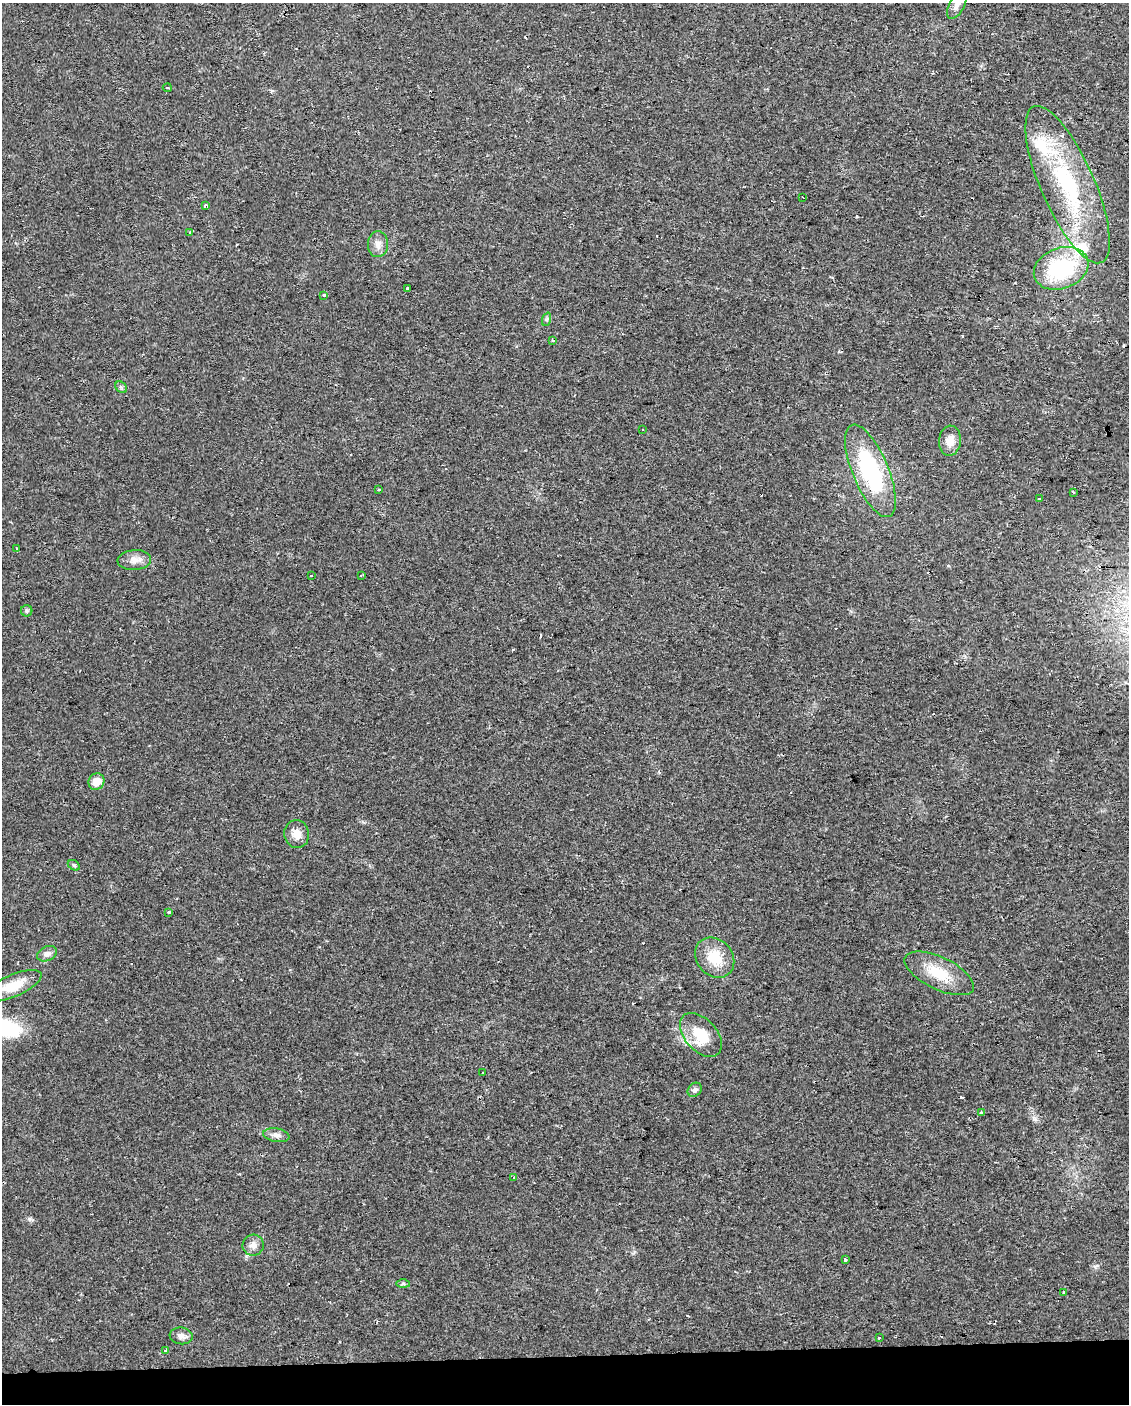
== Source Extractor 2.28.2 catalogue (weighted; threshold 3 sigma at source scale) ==
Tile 10 of 4 x 3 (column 2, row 3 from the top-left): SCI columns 1127-2253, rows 4-1405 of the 4506 x 4253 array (HDU 1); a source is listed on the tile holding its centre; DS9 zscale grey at full resolution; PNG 1131 x 1406 px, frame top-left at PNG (2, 3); each listed source drawn as its Kron ellipse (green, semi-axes under 4 px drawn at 4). Shown black and unused: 3% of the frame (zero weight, under 2 of 3 exposures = <1% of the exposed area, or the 3 px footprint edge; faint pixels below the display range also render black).
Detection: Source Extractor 2.28.2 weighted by HDU 2 'WHT'; one run over the whole footprint, this tile lists its part. Background 0.0242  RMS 0.0032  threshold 0.0142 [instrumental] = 3 sigma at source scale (4.5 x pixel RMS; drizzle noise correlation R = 1.50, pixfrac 1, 0.0396/0.0396 arcsec/px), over >= 5 px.
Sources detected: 68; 21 cosmic-ray / hot-pixel residue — neither listed nor drawn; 2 inside a brighter listed object's ellipse — not listed separately; the other 45 listed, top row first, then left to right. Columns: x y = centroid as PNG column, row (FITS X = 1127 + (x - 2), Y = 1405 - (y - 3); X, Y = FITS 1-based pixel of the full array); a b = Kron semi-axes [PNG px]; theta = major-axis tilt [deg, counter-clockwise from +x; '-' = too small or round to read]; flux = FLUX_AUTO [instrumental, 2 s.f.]
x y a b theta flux
957 5 16 7 62 1.7
167 88 4 2 - 0.33
1068 185 85 27 -66 41
803 197 3 2 - 0.48
205 206 4 3 - 1.3
189 232 3 3 - 1.2
378 244 13 10 87 2.3
1061 268 28 20 20 27
407 288 3 3 - 8.3
324 295 3 3 - 1.7
547 319 7 4 71 0.55
553 340 3 3 - 0.32
121 387 6 5 - 0.59
643 430 3 3 - 0.77
950 441 15 11 86 3.1
870 471 49 18 -67 36
379 490 3 2 - 0.68
1073 492 3 3 - 1.2
1039 499 3 3 - 0.96
16 549 3 2 - 0.35
134 560 17 10 4 2.6
361 575 3 3 - 0.41
311 576 3 2 - 0.87
27 611 5 5 - 0.6
96 782 8 7 - 4.6
297 834 14 12 -78 2.8
74 865 6 4 -30 0.47
169 912 4 3 - 2
47 954 10 7 25 1.4
715 958 22 18 -48 8.4
939 973 38 16 -26 9.7
13 986 30 11 23 7.4
701 1035 26 16 -48 9
483 1073 3 2 - 1.9
695 1090 8 6 43 0.83
981 1113 3 3 - 0.85
276 1135 13 6 -9 1.5
514 1178 2 2 - 0.32
253 1245 11 10 - 2
845 1260 4 3 - 0.99
403 1284 7 4 0 0.56
1064 1292 4 3 - 0.37
181 1336 11 8 -7 1.8
879 1338 3 3 - 1.7
166 1350 3 3 - 1.6
Isophote crosses this tile's border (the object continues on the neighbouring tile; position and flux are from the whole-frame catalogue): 1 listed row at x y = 957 5
Unlisted compact peaks at least as high as the median listed source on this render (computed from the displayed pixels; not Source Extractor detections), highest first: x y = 29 1219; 961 1097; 1034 1119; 1095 1266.